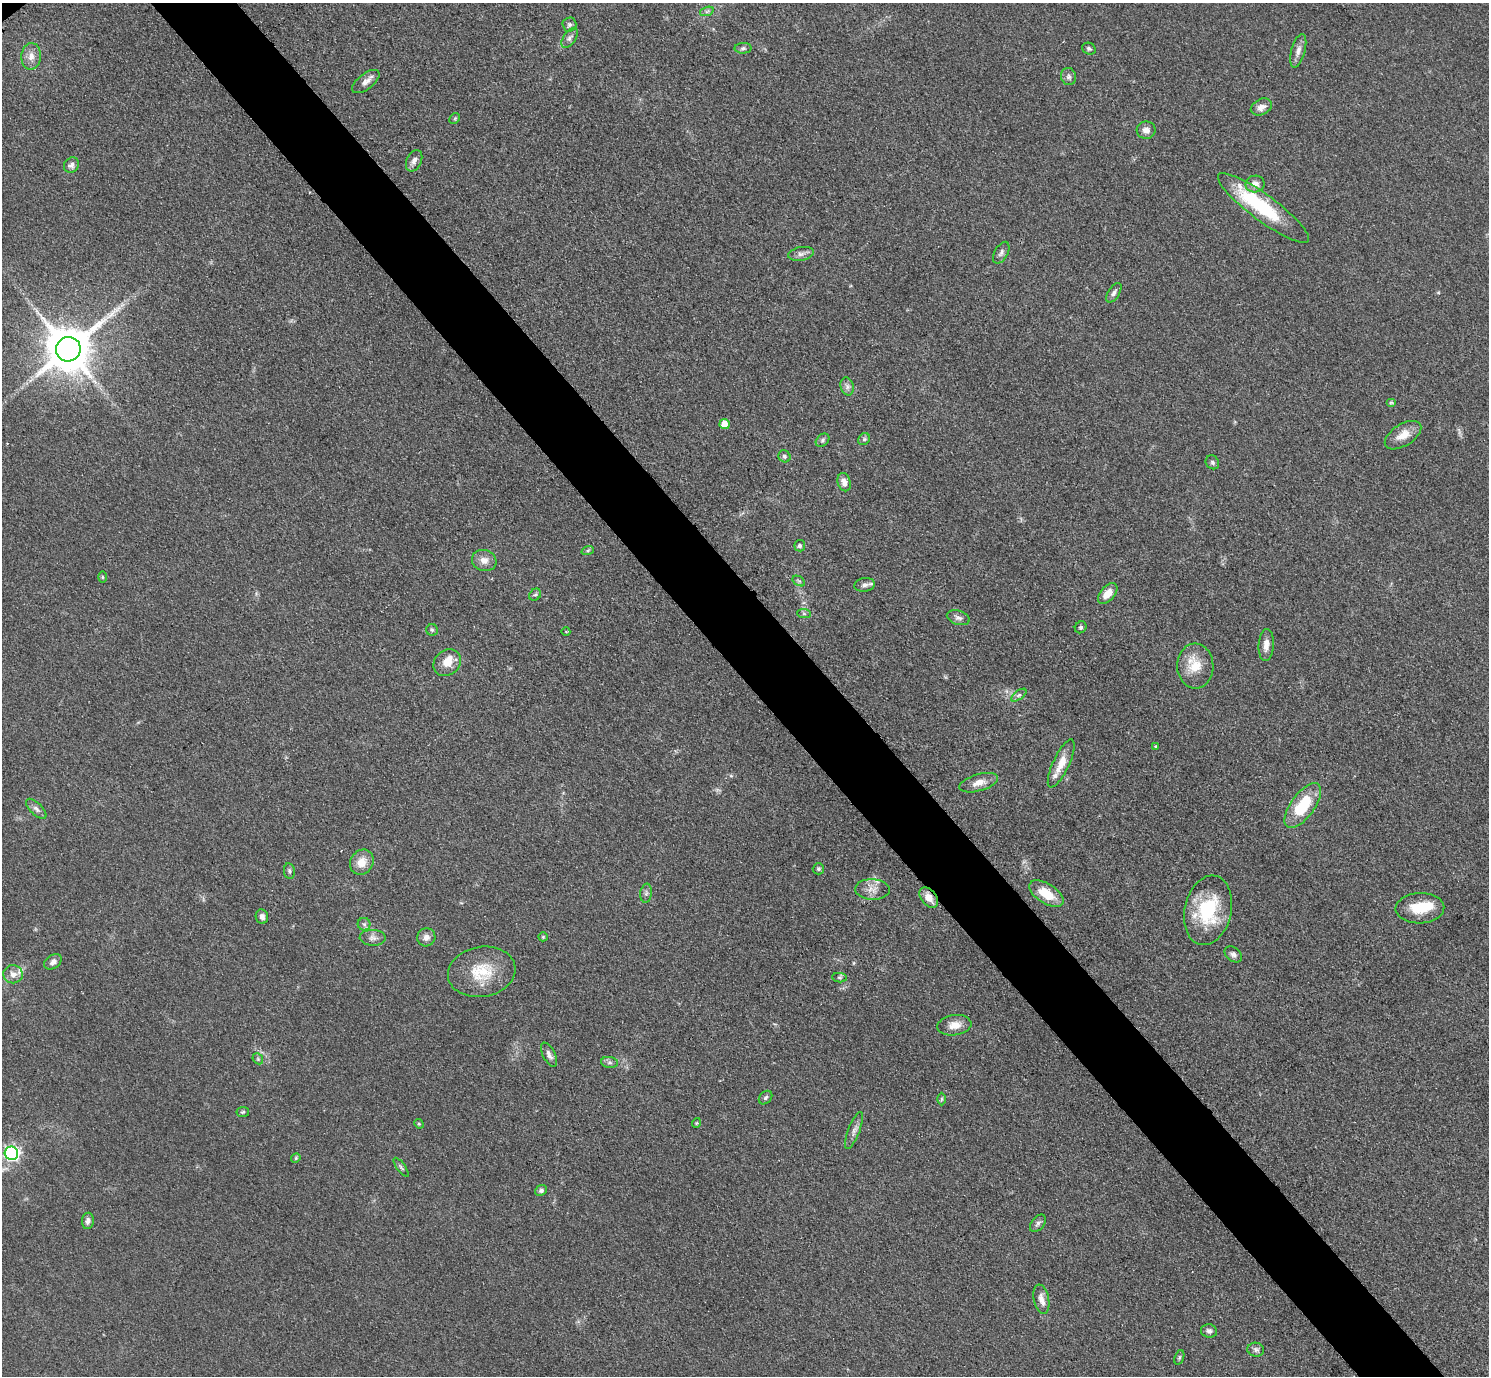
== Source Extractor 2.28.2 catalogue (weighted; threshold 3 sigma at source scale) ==
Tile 6 of 4 x 4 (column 2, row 2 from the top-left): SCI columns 1503-2989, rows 3059-4432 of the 5979 x 5976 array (HDU 1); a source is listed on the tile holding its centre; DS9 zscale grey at full resolution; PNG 1491 x 1378 px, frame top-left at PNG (2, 3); each listed source drawn as its Kron ellipse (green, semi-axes under 4 px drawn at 4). Shown black and unused: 6% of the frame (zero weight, under 3 of 4 exposures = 2% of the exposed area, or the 3 px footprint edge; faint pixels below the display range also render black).
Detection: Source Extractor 2.28.2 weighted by HDU 2 'WHT'; one run over the whole footprint, this tile lists its part. Background 0.0454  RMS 0.006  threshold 0.0271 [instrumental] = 3 sigma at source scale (4.5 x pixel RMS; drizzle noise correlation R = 1.50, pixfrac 1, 0.05/0.05 arcsec/px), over >= 5 px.
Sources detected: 96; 2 inside a brighter object's white glare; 1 long thin detection or spike segment (spike, bleed or trail) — neither listed nor drawn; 3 inside a brighter listed object's ellipse — not listed separately; the other 90 listed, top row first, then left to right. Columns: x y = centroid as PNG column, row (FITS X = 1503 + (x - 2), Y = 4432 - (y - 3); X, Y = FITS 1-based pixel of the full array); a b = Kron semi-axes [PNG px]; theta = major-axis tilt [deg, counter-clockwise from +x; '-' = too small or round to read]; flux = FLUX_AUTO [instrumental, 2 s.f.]
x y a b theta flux
707 11 7 4 19 1.4
569 24 7 7 - 1.6
570 38 11 6 55 2.3
743 48 8 5 1 1.5
1089 49 7 5 -25 1.3
1298 51 17 7 75 3.6
31 56 13 10 86 4.9
1069 77 9 7 -77 1.9
366 82 16 7 38 3.7
1261 107 11 8 26 3.9
455 118 6 4 45 0.89
1146 130 9 8 - 3.7
414 161 11 7 65 2.8
71 165 8 7 - 2.1
1255 184 9 8 - 3.9
1263 208 56 13 -37 50
1001 253 12 6 60 2
801 254 13 6 10 2.7
1114 293 11 5 58 2
68 349 12 12 - 2900
847 386 9 6 -75 2.2
1391 402 5 4 - 0.72
725 424 5 5 - 8
1403 435 20 11 32 8
864 439 6 5 - 1.1
822 440 8 5 43 1.3
784 456 6 5 - 1.1
1212 462 7 6 - 1.5
844 482 9 6 -73 3.7
800 546 5 5 - 1.7
588 550 6 4 19 1.1
484 560 12 10 -17 4.7
102 577 6 4 -90 0.75
799 581 7 4 -33 1.1
865 585 10 6 8 2.7
1108 594 12 7 49 6.9
535 595 6 5 - 1.2
804 614 7 4 -2 1
958 618 12 7 -17 2.5
1081 627 6 5 - 1.2
432 630 6 5 - 0.99
566 632 4 3 - 0.55
1266 645 16 7 86 4.6
447 663 15 12 44 8.1
1195 666 22 18 -89 14
1019 695 9 4 35 1.4
1156 746 4 3 - 0.69
1061 763 26 8 65 9.3
979 783 20 8 16 5.9
1303 806 26 11 54 29
36 809 13 6 -45 2.5
362 862 13 11 57 7.8
818 869 6 5 - 1.2
289 871 8 5 -82 1.3
872 889 17 10 -2 5.9
646 893 9 6 82 1.7
1046 894 19 10 -32 14
929 898 12 7 -52 5.8
1420 908 24 15 2 16
1208 910 35 23 77 37
262 917 7 6 - 2.6
364 924 6 6 - 1.5
426 937 9 9 - 3.3
543 937 5 4 - 0.66
373 938 13 8 -3 2.9
1233 954 9 7 -38 2.1
53 962 9 6 34 2.5
482 972 34 25 10 23
13 974 9 9 - 4.1
839 978 7 4 -7 1.1
954 1025 17 10 7 6.6
549 1055 13 6 -63 2.7
258 1059 6 4 -47 0.95
609 1062 8 5 -6 1.5
766 1098 7 5 45 1.3
942 1099 6 4 89 0.89
243 1112 6 5 - 1
696 1123 5 3 - 0.5
419 1124 5 4 - 0.66
854 1131 19 5 69 3.3
11 1153 7 6 - 140
296 1158 5 4 - 0.77
401 1167 11 3 -54 1.2
541 1190 6 5 - 1.6
88 1221 8 5 82 2.5
1038 1223 10 6 50 1.8
1041 1299 15 7 -79 4
1209 1331 8 6 -10 2.1
1256 1350 8 7 - 1.8
1179 1357 7 4 71 0.99
Overlapping masked pixels (flux is a lower limit): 1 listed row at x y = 929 898
Isophote crosses this tile's border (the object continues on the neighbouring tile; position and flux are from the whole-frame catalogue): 1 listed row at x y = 11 1153